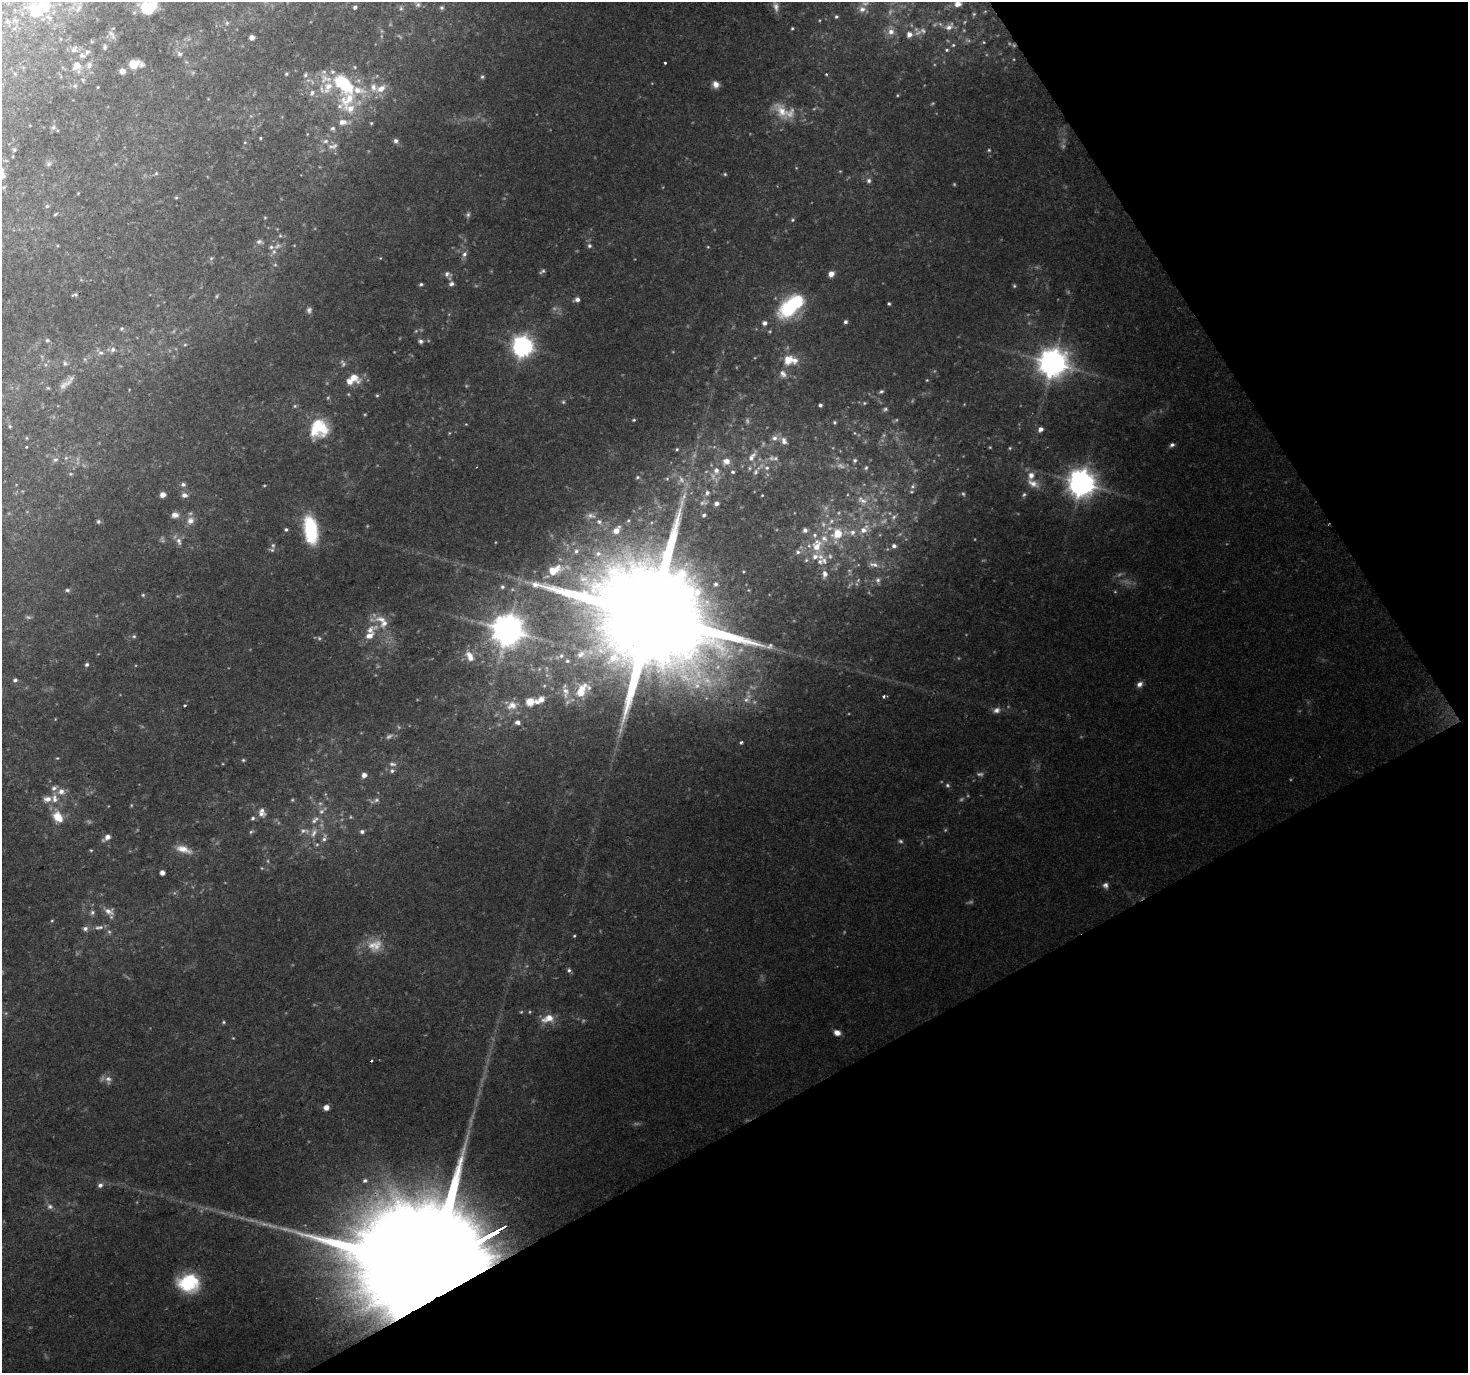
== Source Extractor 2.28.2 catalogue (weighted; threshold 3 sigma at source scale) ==
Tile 12 of 4 x 4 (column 4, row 3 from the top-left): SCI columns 4403-5868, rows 1547-2917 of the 5868 x 5773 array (HDU 1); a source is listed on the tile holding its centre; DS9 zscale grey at full resolution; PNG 1470 x 1375 px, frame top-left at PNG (2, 2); no overlay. Shown black and unused: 28% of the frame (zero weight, under 2 of 3 exposures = <1% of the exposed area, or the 3 px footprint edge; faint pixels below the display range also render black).
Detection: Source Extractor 2.28.2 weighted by HDU 2 'WHT'; one run over the whole footprint, this tile lists its part. Background 0.0703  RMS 0.0061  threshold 0.0277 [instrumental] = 3 sigma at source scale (4.5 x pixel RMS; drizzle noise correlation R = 1.50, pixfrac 1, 0.0396/0.0396 arcsec/px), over >= 5 px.
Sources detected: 334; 74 too faint to see at this stretch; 4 inside a brighter object's white glare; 2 cosmic-ray / hot-pixel residue — not listed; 29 inside a brighter listed object's ellipse — not listed separately; the other 225 listed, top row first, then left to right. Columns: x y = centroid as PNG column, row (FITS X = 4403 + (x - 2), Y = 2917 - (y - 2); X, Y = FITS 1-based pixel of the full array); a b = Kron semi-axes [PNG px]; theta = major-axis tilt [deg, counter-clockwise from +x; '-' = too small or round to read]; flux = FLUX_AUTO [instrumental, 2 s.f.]
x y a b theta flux
958 4 6 5 - 4.8
418 5 7 6 - 1.5
152 7 20 10 -1 20
355 7 4 4 - 1.7
401 8 6 5 - 1.2
442 8 5 5 - 1.1
862 9 11 10 - 4.8
35 11 21 14 -55 17
974 14 5 4 - 0.84
836 17 5 5 - 1.2
8 21 7 5 -36 1.3
227 23 5 5 - 0.86
949 27 13 8 41 4.1
792 28 4 4 - 0.79
891 32 10 9 - 4.6
111 33 11 5 -36 1.7
909 35 7 6 - 3.8
252 38 4 4 - 4.2
984 42 5 3 - 0.6
953 45 5 4 - 0.8
105 47 6 4 82 1.2
74 49 9 7 47 2.2
947 50 4 3 - 0.84
179 54 7 6 - 1.9
82 56 12 7 1 3.1
665 63 3 3 - 1.2
134 64 8 7 - 13
77 65 8 7 - 7
89 65 10 7 82 2.7
122 71 6 5 - 4.3
286 74 5 4 - 0.98
305 75 7 6 - 1.5
482 77 6 5 - 1.2
83 80 6 5 - 1.1
308 80 6 5 - 1.6
344 84 39 21 -45 42
716 84 8 7 - 4.3
75 86 6 5 - 1.3
98 87 3 3 - 0.53
381 89 13 8 37 6.2
312 93 9 7 54 3
782 111 28 16 -50 15
343 122 11 7 -3 4.9
371 123 4 4 - 0.71
53 127 7 6 - 1.5
333 128 7 6 - 1.6
260 138 3 3 - 0.61
396 141 7 6 - 2
331 146 12 7 -25 3.7
14 150 5 5 - 0.98
989 150 4 4 - 0.77
49 164 8 7 - 1.8
156 173 5 5 - 0.92
725 174 4 4 - 0.85
869 181 7 7 - 1.8
176 198 5 4 - 0.77
47 206 5 5 - 1.2
55 214 6 3 28 0.81
468 215 7 7 - 1.6
265 217 5 3 - 0.62
793 220 5 4 - 0.91
280 236 6 5 - 0.91
259 242 9 6 -15 2
589 246 6 6 - 1.7
274 252 8 6 88 2.2
464 254 8 7 - 2.5
211 258 6 5 - 1.1
380 258 5 4 - 0.63
275 265 6 4 0 0.83
542 271 8 4 35 1.3
447 274 11 8 -19 2.7
831 274 6 6 - 4.4
421 284 5 4 - 1.1
451 284 7 6 - 2.1
75 295 7 4 12 1.1
577 299 6 5 - 2.6
889 304 4 3 - 0.94
309 310 8 6 -85 1.9
788 310 21 20 - 34
845 322 5 4 - 1.6
765 323 5 5 - 2.6
122 329 6 5 - 1.1
47 340 6 5 - 1.2
421 341 6 5 - 1.8
185 345 5 3 - 0.63
522 346 8 7 - 420
113 349 8 7 - 2.3
101 353 8 6 -12 2.1
788 359 16 14 89 10
65 363 7 5 -87 1.4
1052 363 9 9 - 1000
783 374 12 8 -62 3.6
354 377 12 7 -35 9
927 380 4 4 - 0.54
65 384 22 7 35 5
48 388 5 4 - 0.78
881 391 6 4 27 1.2
377 395 5 4 - 0.83
328 398 5 3 - 0.72
563 402 5 4 - 0.92
820 405 4 3 - 1.4
295 406 5 5 - 0.91
634 420 5 4 - 0.78
834 422 4 4 - 0.99
10 426 5 4 - 0.84
319 428 22 21 - 28
1040 429 6 5 - 2.9
27 438 5 3 - 0.5
774 438 9 8 - 3.4
784 441 12 8 -66 3.7
1172 445 7 5 36 1.7
26 447 3 3 - 1
1010 448 5 4 - 0.75
677 449 4 4 - 0.76
752 457 19 8 56 6.4
66 458 7 5 45 1.2
775 458 9 5 6 1.7
55 460 7 6 - 1.7
855 460 5 5 - 1.3
726 461 8 7 - 5.4
767 468 8 7 - 2.5
866 468 6 5 - 1.2
716 470 11 9 -82 5.6
733 472 6 4 -13 1.1
755 472 9 6 61 2.3
70 474 5 4 - 0.82
637 477 6 4 3 1
667 479 5 5 - 0.91
1033 483 18 9 -29 6.2
1081 483 9 9 - 890
183 484 6 6 - 1.8
913 486 8 7 - 2.3
707 493 8 6 73 2.3
1024 494 6 5 - 1.3
163 495 5 5 - 4.9
184 495 8 7 - 3
762 495 3 2 - 0.49
862 500 17 9 -29 6.7
717 503 5 5 - 2.6
175 515 9 7 -5 3.8
704 515 5 5 - 1.5
894 517 8 6 42 2
98 521 6 5 - 1.3
190 521 11 10 - 5
599 522 7 7 - 2.2
286 529 5 4 - 1.2
864 529 16 9 46 7.7
311 530 27 13 -81 46
616 530 11 7 50 5.8
805 530 6 5 - 2.1
837 533 18 15 44 16
179 541 12 7 -73 3.3
273 545 8 5 -88 1.6
817 546 16 10 74 11
894 546 6 6 - 2.3
576 551 8 6 57 2
798 552 7 5 -1 1.6
598 554 9 8 - 3.7
806 560 5 4 - 0.84
824 560 9 6 -70 2.4
874 564 16 6 -13 3.9
554 570 18 11 27 11
825 574 7 5 84 2.9
878 580 8 7 - 2.2
502 587 6 6 - 1.5
67 590 6 5 - 1.2
143 595 5 5 - 0.87
649 616 47 27 26 30000
370 630 22 10 28 9.1
507 630 10 9 - 1300
134 636 6 5 - 1.2
580 654 13 9 44 5.6
470 656 16 9 -59 7
567 661 6 6 - 1.7
87 665 6 5 - 1.4
15 680 5 5 - 1.5
1139 684 8 7 - 3
581 691 21 10 62 15
565 692 20 10 -88 7.5
884 696 4 3 - 1.6
747 698 18 8 60 5.9
530 701 12 11 - 8.3
184 705 3 3 - 0.8
512 705 18 12 21 9.5
997 710 9 7 21 3.1
517 722 8 6 -12 2.5
741 742 4 3 - 1.1
57 758 5 4 - 0.69
243 760 5 4 - 0.85
392 771 7 6 - 1.8
364 775 5 5 - 3.7
947 785 6 5 - 1.3
55 798 15 9 -86 6.9
261 814 13 8 -18 4
58 817 17 12 -60 11
253 818 6 4 31 1.3
315 820 13 7 39 3.7
304 831 15 7 -10 3.6
251 832 7 4 29 1
362 832 5 5 - 1.6
107 837 9 5 37 4.4
324 838 12 6 72 2.7
317 844 6 5 - 1
183 849 22 9 -18 7.8
91 850 4 4 - 0.69
162 873 4 4 - 4
1105 885 8 7 - 2.4
109 911 14 10 -22 4.7
92 912 7 6 - 1.6
52 921 5 4 - 0.7
99 927 14 6 8 2.9
85 929 7 6 - 2.2
574 936 4 3 - 0.66
372 945 29 15 26 13
569 970 5 5 - 1.3
548 1018 15 9 19 8.7
224 1022 6 5 - 0.94
837 1033 7 6 - 4.1
233 1038 4 4 - 0.52
108 1079 12 8 -79 3.5
326 1107 5 4 - 5.4
365 1181 6 5 - 1.5
100 1185 6 6 - 2.2
437 1265 101 23 29 71000
188 1283 23 19 0 36
Overlapping masked pixels (flux is a lower limit): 2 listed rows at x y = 649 616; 437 1265
Isophote crosses this tile's border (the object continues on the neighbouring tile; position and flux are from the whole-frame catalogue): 2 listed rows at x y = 958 4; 152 7